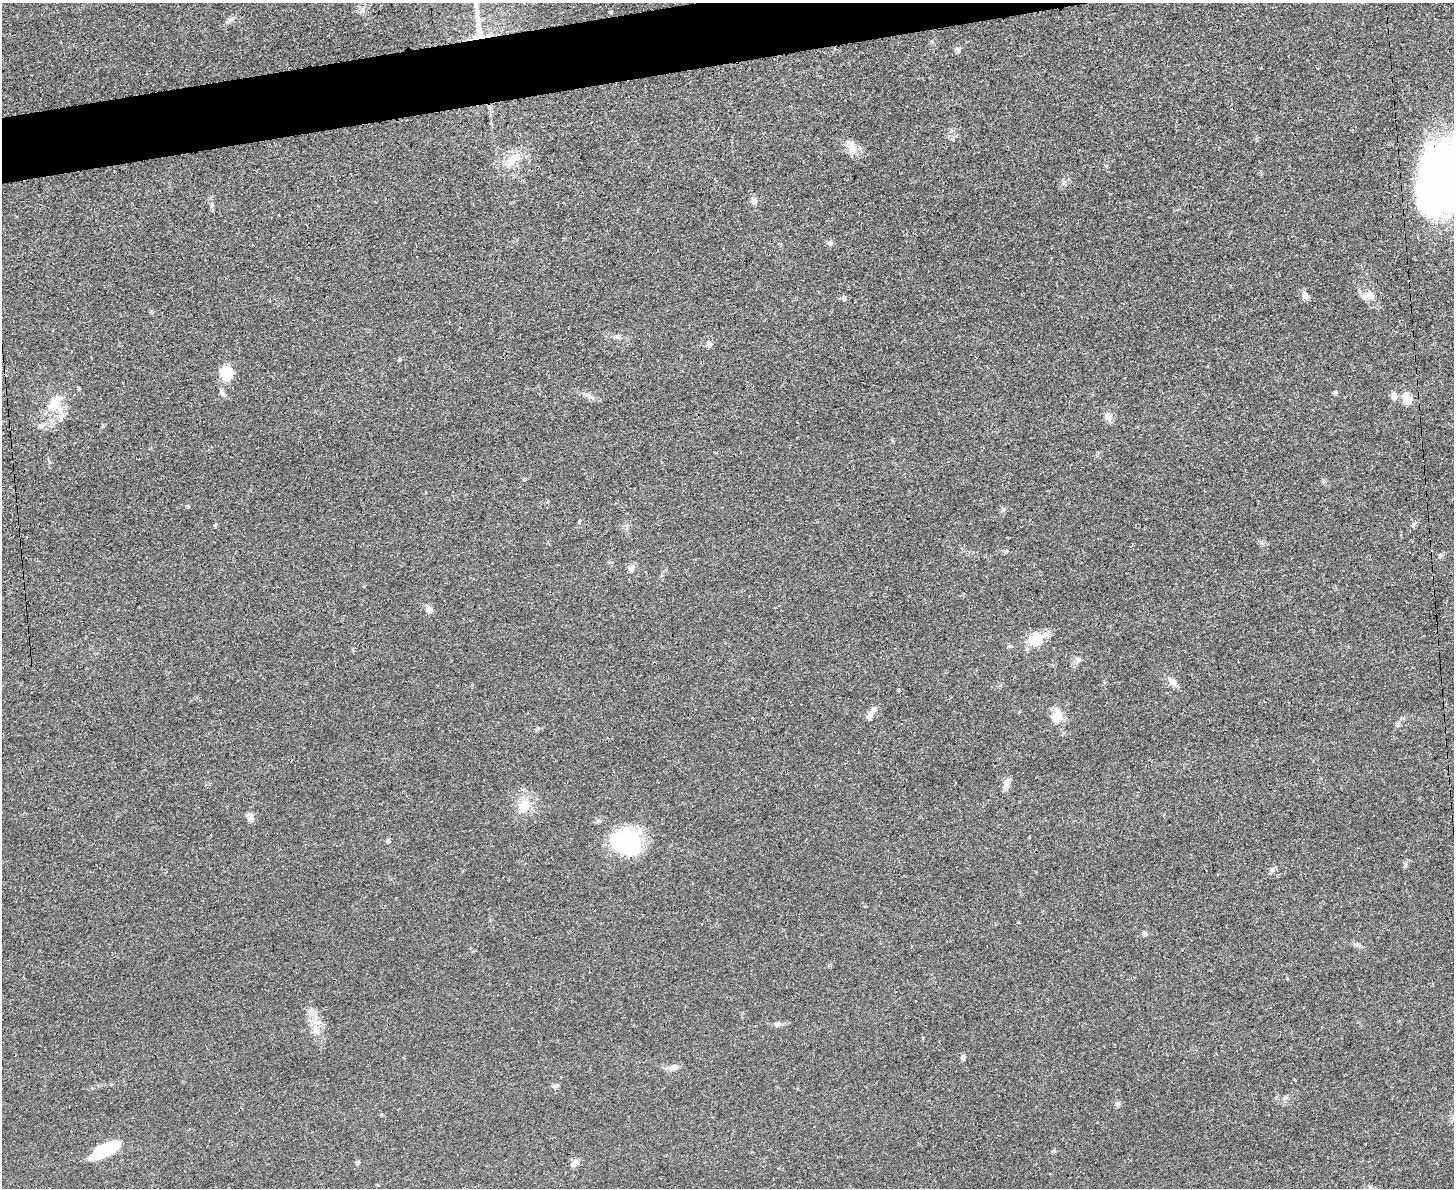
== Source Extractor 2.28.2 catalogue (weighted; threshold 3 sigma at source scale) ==
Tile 8 of 3 x 4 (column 2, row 3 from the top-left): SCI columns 1594-3045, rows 1198-2383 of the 4749 x 4767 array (HDU 1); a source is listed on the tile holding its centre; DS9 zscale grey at full resolution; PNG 1456 x 1190 px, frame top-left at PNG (2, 3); no overlay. Shown black and unused: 3% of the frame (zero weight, under 3 of 4 exposures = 2% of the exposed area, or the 3 px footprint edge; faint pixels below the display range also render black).
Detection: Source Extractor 2.28.2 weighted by HDU 2 'WHT'; one run over the whole footprint, this tile lists its part. Background 0.0465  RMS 0.0051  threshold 0.0229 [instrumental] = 3 sigma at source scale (4.5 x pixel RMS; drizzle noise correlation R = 1.50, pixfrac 1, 0.05/0.05 arcsec/px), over >= 5 px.
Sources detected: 58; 2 inside a brighter object's white glare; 1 long thin detection or spike segment (spike, bleed or trail) — not listed; the other 55 listed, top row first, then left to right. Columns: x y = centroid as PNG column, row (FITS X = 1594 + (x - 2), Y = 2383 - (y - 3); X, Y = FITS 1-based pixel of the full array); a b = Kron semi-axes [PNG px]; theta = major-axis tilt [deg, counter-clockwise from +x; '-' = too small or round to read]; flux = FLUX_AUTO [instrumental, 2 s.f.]
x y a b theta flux
611 12 4 4 - 0.58
229 21 9 4 36 1.4
479 34 26 19 -77 14
958 50 10 4 -68 1
852 148 16 9 -62 4.8
512 160 13 12 - 6.3
1442 178 65 40 74 330
754 201 9 7 -48 1.9
212 205 7 4 -71 0.99
830 243 7 6 - 1.3
1305 295 10 7 -60 2.4
1369 295 16 9 12 4.6
844 298 6 5 - 1
618 337 9 4 9 1.2
709 344 7 7 - 1.5
399 359 5 3 - 0.53
227 373 17 14 -85 11
1335 393 4 4 - 1.5
589 396 11 3 -35 1.3
1394 396 8 6 -83 3.2
1407 399 13 9 -66 6.1
55 402 14 9 63 11
1108 416 11 10 - 2.9
524 479 5 4 - 0.64
1003 510 7 5 48 1
579 522 5 3 - 0.55
1413 525 6 5 - 0.98
1440 555 6 5 - 0.87
631 568 10 7 60 2.3
429 610 6 5 - 5.2
1036 639 17 13 24 14
1078 659 8 6 -15 1.4
1172 682 12 8 -48 3.6
874 709 8 7 - 2.2
869 717 10 6 76 1.9
1056 717 19 13 74 7.5
1006 786 11 9 46 2.6
525 805 20 15 57 8.8
251 818 14 7 -80 2.3
387 840 7 5 0 0.82
626 841 29 24 -26 51
1405 865 10 4 78 0.95
1272 870 8 6 49 1.4
1144 933 6 5 - 1.3
1356 944 10 6 -25 1.5
310 1010 10 3 50 1
778 1024 11 5 17 1.6
316 1028 11 5 62 2.6
963 1057 7 5 78 1.2
673 1067 13 7 10 3
1117 1104 6 6 - 1
112 1149 24 16 41 13
1054 1151 6 5 - 0.76
358 1162 5 5 - 1.1
574 1164 11 7 37 2.6
Overlapping masked pixels (flux is a lower limit): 2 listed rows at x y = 479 34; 1442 178
Isophote crosses this tile's border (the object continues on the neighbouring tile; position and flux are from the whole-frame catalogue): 1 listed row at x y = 1442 178
Unlisted compact peaks at least as high as the median listed source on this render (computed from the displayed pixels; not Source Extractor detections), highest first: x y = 1106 166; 898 690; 188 507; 1285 1098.